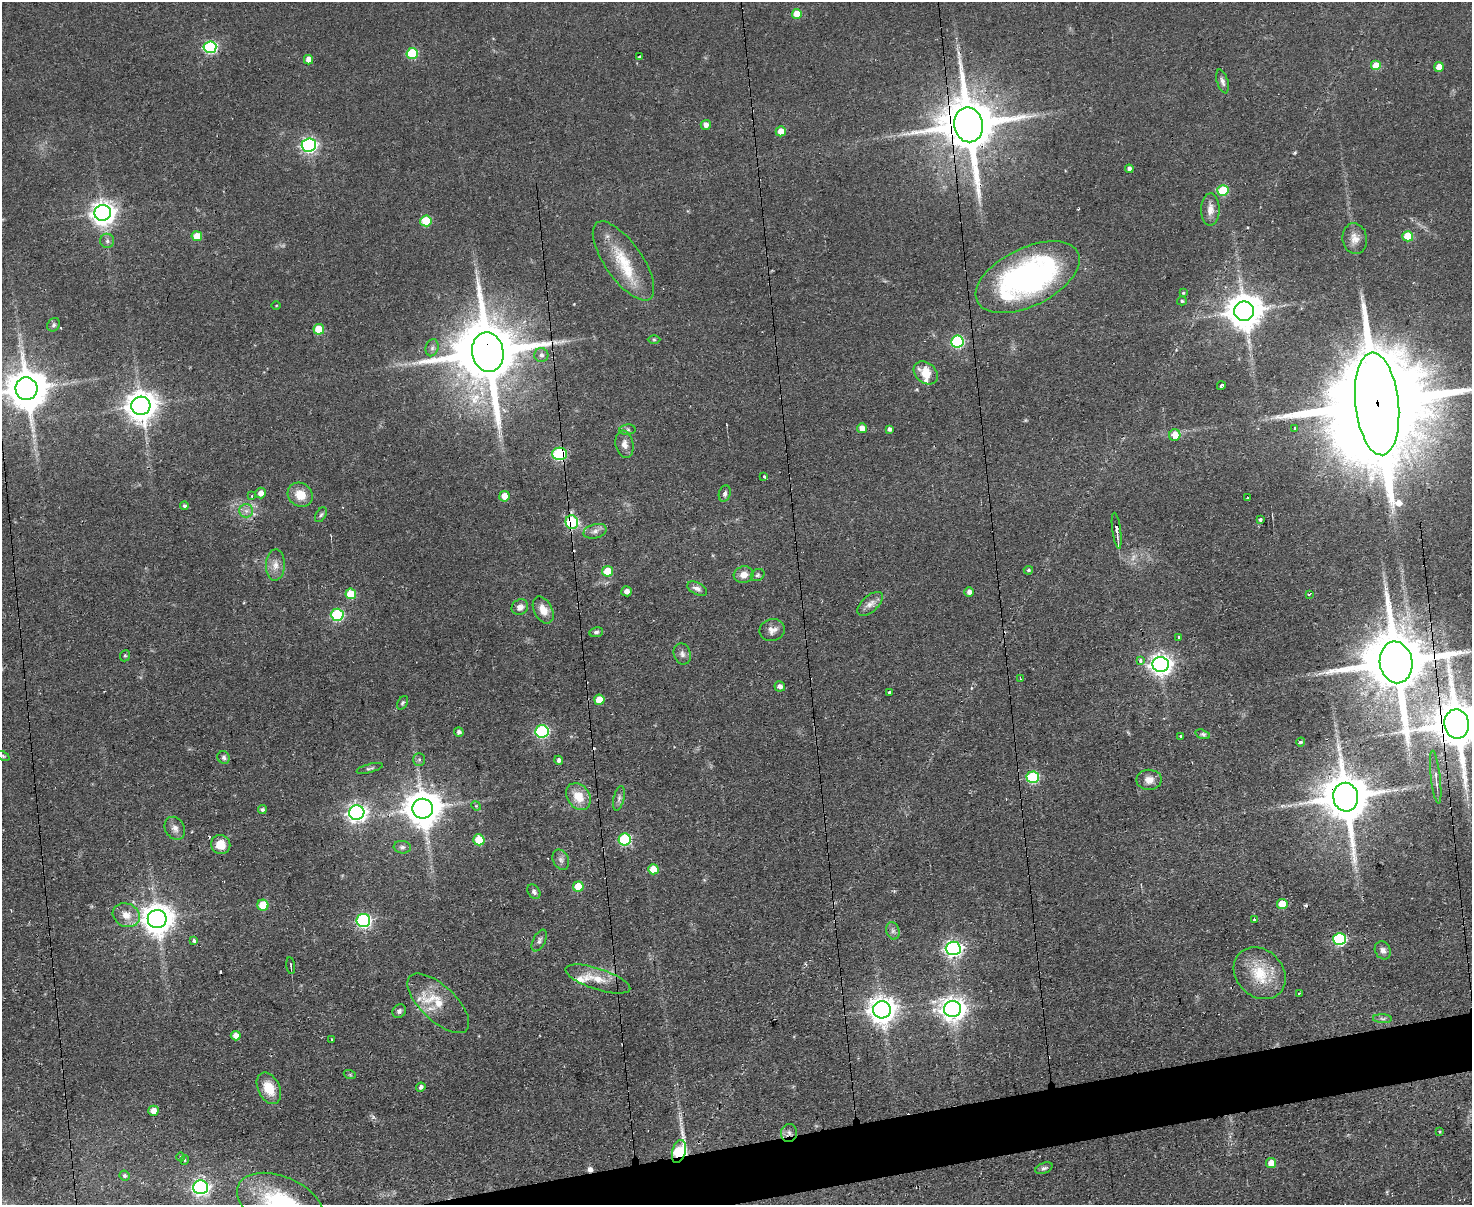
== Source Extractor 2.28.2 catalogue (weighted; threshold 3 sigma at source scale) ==
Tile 5 of 3 x 4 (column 2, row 2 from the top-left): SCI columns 1714-3183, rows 2406-3608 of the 4782 x 4810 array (HDU 1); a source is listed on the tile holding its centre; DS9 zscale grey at full resolution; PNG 1474 x 1207 px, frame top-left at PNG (2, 2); each listed source drawn as its Kron ellipse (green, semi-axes under 4 px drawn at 4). Shown black and unused: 3% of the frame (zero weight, under 2 of 3 exposures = <1% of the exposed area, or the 3 px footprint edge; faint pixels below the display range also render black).
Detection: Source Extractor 2.28.2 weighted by HDU 2 'WHT'; one run over the whole footprint, this tile lists its part. Background 0.0587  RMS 0.0058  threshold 0.0261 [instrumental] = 3 sigma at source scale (4.5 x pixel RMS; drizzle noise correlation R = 1.50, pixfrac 1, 0.05/0.05 arcsec/px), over >= 5 px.
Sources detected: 166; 1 too faint to see at this stretch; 1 inside a brighter object's white glare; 6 cosmic-ray / hot-pixel residue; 1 long thin detection or spike segment (spike, bleed or trail) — neither listed nor drawn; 3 inside a brighter listed object's ellipse — not listed separately; the other 154 listed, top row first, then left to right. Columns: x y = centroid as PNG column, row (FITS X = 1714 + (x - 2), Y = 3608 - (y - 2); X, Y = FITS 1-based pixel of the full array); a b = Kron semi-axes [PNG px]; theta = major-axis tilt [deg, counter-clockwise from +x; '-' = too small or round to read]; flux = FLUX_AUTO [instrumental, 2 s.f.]
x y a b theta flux
797 14 5 5 - 11
210 47 6 6 - 81
412 53 6 5 - 33
639 57 4 2 - 1.2
308 60 5 4 - 5.5
1376 66 5 5 - 15
1439 67 5 5 - 6.6
1223 81 12 5 -73 2.1
706 125 5 5 - 3
969 125 17 14 -80 4400
781 131 5 5 - 5.6
309 145 7 6 - 150
1129 169 4 4 - 2
1223 191 5 5 - 24
1210 209 16 9 89 5.2
103 213 8 8 - 500
426 221 5 5 - 21
197 236 5 5 - 9.1
1408 236 5 5 - 15
1355 239 15 12 -81 5.5
107 241 7 7 - 1.7
623 261 46 18 -55 27
1028 277 56 29 26 160
1183 293 4 3 - 0.7
1182 301 5 4 - 0.91
276 305 4 3 - 0.47
1244 311 10 9 - 1400
54 325 7 6 - 1.3
319 329 5 5 - 16
654 339 6 4 -1 0.8
957 342 6 6 - 69
432 348 8 6 75 1.9
488 352 20 15 -80 6100
541 355 7 7 - 2
926 373 13 10 -41 10
1221 386 4 3 - 3.2
26 389 11 11 - 2000
1377 404 51 21 -84 25000
141 406 9 9 - 940
862 428 5 5 - 4.8
1295 428 3 3 - 0.99
889 429 4 4 - 1.6
628 430 8 5 6 1.4
1175 435 6 5 - 8.4
624 444 14 9 -79 4.1
560 454 7 6 - 81
764 476 3 3 - 1.9
261 493 5 5 - 3.6
725 494 8 5 73 1.7
300 495 13 11 -36 9.8
252 496 3 3 - 0.92
504 496 5 5 - 6.1
1247 498 2 2 - 0.78
184 506 4 3 - 1.2
246 511 7 6 - 2.3
321 515 8 5 61 1.3
1260 520 4 3 - 2.2
572 522 7 6 - 49
595 531 12 7 16 2.8
1117 531 18 3 -82 2.7
275 565 15 9 88 5.2
1028 570 4 4 - 1.1
607 571 5 5 - 14
744 575 10 8 14 5.1
758 575 7 5 33 1.3
697 589 11 6 -26 2.4
627 591 5 5 - 3.3
969 592 5 4 - 2.9
351 594 5 5 - 15
1309 594 4 3 - 0.77
870 604 15 8 41 4.1
520 607 8 7 - 3.5
543 610 14 9 -62 7.2
337 615 6 6 - 55
772 630 13 11 14 4.1
596 632 7 5 10 1.3
1178 637 3 3 - 1.1
682 654 11 8 -70 2.9
125 656 6 5 - 0.87
1140 660 4 3 - 2.8
1396 662 21 16 -81 6500
1161 664 8 7 - 340
1020 679 3 2 - 0.69
780 686 5 5 - 2.5
889 692 3 3 - 2.1
599 700 5 5 - 10
403 703 7 5 59 1.1
1457 724 15 12 -81 3000
542 731 6 6 - 71
459 732 4 4 - 1.8
1203 734 7 4 -17 1.3
1180 736 3 2 - 0.79
1301 742 5 3 - 0.7
3 756 6 4 -26 0.79
224 757 6 6 - 1.5
419 760 6 5 - 1.2
559 760 4 4 - 1.8
370 768 13 4 15 1.3
1033 777 6 6 - 56
1436 777 27 4 -83 3.5
1149 780 12 10 0 4.6
578 797 14 11 -54 11
1346 797 14 12 -81 3000
619 798 12 5 77 1.9
476 806 5 4 - 0.71
262 809 4 4 - 1.2
423 809 10 10 - 1400
357 813 8 7 - 270
175 828 12 9 -60 3.4
625 839 6 6 - 54
479 840 5 5 - 17
221 844 10 9 - 8
402 847 8 6 -7 1.8
561 860 10 7 -64 2.4
653 869 5 5 - 10
578 886 5 5 - 13
534 892 8 5 -56 1.6
1282 904 5 5 - 12
263 905 5 5 - 20
126 915 14 11 -25 7.6
157 919 9 9 - 920
1254 919 3 3 - 2
363 920 7 6 - 120
893 931 9 6 -76 2
1339 939 6 6 - 72
194 941 4 4 - 1.8
539 941 12 6 63 2
953 948 7 7 - 200
1383 950 9 7 -61 2.6
291 966 8 2 -82 0.8
1260 973 28 23 -45 22
598 979 34 10 -18 11
1300 993 3 2 - 0.91
438 1003 39 17 -43 18
953 1009 8 8 - 500
882 1010 9 8 - 680
399 1011 7 6 - 1.8
1382 1019 9 4 -3 1.4
236 1036 5 5 - 4.3
332 1039 3 2 - 0.46
350 1075 6 4 -19 0.77
421 1087 4 4 - 1.8
269 1088 17 11 -64 12
153 1111 5 5 - 5.4
1440 1132 3 2 - 0.59
789 1133 9 8 - 2.4
679 1151 12 6 74 56
181 1157 4 3 - 0.55
185 1160 5 3 - 0.55
1271 1163 5 5 - 5.7
1044 1168 9 5 21 1.5
125 1176 5 4 - 1.1
200 1187 7 7 - 170
280 1203 46 26 -23 65
Overlapping masked pixels (flux is a lower limit): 10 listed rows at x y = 969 125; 488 352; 1377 404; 560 454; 572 522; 1396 662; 1457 724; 1346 797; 789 1133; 679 1151
Isophote crosses this tile's border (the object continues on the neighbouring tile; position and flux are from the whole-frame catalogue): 4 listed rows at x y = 26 389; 1377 404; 1457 724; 280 1203